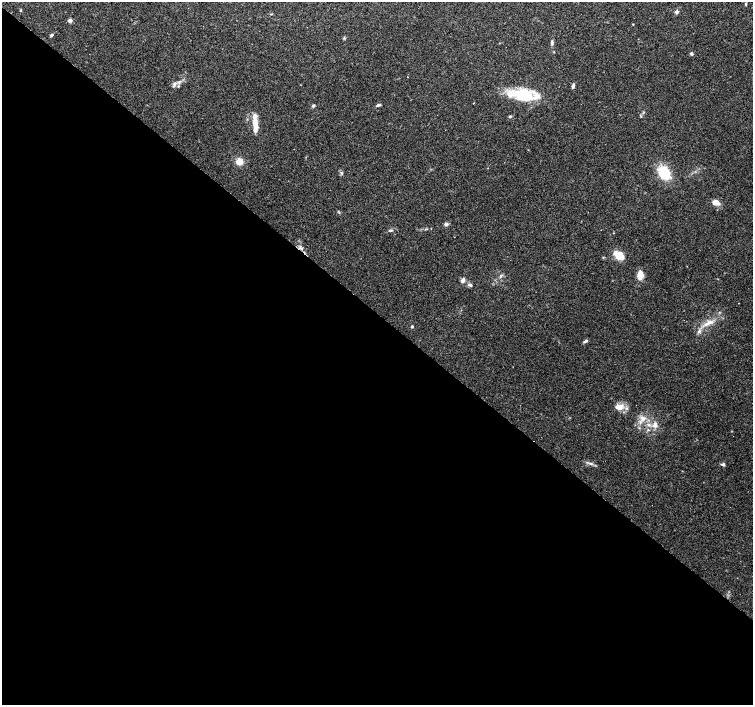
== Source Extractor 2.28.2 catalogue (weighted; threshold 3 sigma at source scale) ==
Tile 14 of 4 x 4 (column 2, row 4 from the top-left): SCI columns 1502-3002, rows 173-1577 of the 6013 x 6029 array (HDU 1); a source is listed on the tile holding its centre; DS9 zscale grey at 2 x 2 block average (1 PNG px = mean of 2 x 2 image px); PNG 755 x 707 px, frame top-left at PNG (2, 2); no overlay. Shown black and unused: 56% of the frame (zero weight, under 2 of 3 exposures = <1% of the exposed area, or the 3 px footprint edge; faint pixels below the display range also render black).
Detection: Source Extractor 2.28.2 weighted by HDU 2 'WHT'; one run over the whole footprint, this tile lists its part. Background 0.0933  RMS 0.0059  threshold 0.0265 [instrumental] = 3 sigma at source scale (4.5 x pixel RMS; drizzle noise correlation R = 1.50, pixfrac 1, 0.0396/0.0396 arcsec/px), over >= 5 px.
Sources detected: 51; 8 inside a brighter listed object's ellipse — not listed separately; the other 43 listed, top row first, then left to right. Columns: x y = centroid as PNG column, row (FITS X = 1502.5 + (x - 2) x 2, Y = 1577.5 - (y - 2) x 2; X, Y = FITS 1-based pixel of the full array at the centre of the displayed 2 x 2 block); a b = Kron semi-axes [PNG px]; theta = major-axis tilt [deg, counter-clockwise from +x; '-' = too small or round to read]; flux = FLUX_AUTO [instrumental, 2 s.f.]
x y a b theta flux
746 4 4 3 - 1.1
20 10 3 2 - 1.1
677 12 5 4 - 2.8
70 21 3 3 - 6.2
633 24 3 2 - 0.76
51 35 4 3 - 2.6
344 38 4 3 - 1.3
552 43 7 3 -89 3.1
691 54 3 3 - 2.4
407 77 2 2 - 0.41
174 83 6 5 - 4
178 86 4 3 - 1.5
573 86 6 3 79 4
524 95 25 14 -12 53
473 103 2 2 - 0.61
313 105 4 3 - 2.4
378 105 6 3 21 2.9
510 117 4 3 - 1.9
255 124 12 7 -86 13
239 161 5 5 - 18
342 173 3 2 - 1.1
664 173 12 9 -51 44
717 202 7 6 - 7
446 224 5 4 - 3.8
426 229 4 2 - 1.2
390 230 6 2 7 2
613 233 2 2 - 0.52
300 247 5 2 - 1.6
619 255 13 9 -32 16
500 276 5 3 - 2.1
640 277 12 6 87 12
463 280 6 4 61 4.4
470 285 5 3 - 2.5
708 323 16 5 23 12
412 326 2 2 - 2.5
699 331 6 3 64 3.2
586 341 7 3 29 2.6
619 407 9 6 8 14
643 418 9 7 -31 8.7
648 425 5 4 - 3.5
655 425 9 6 77 7.3
591 464 6 3 -32 2.9
723 464 5 4 - 2.6